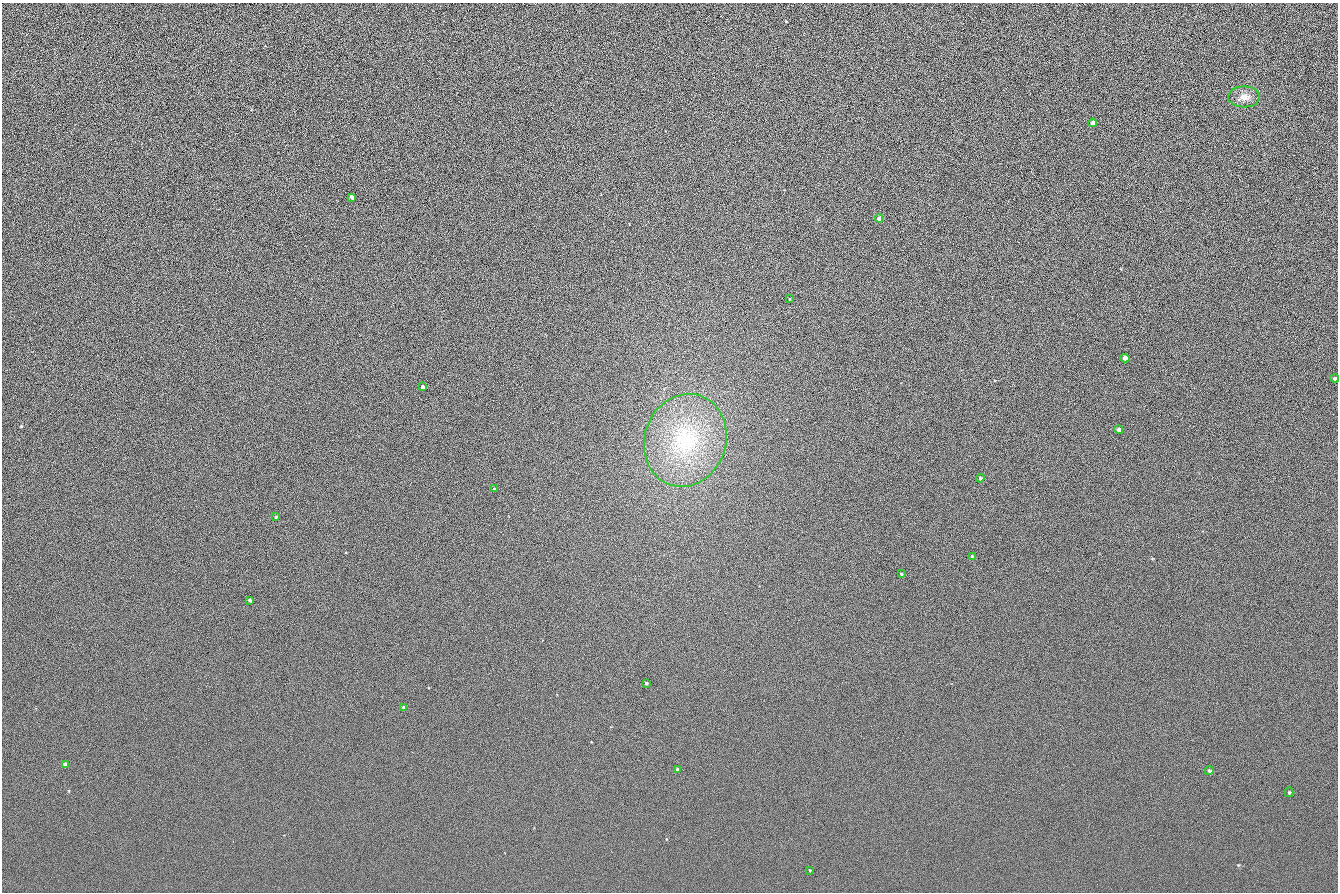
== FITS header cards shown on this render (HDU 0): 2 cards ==
NAXIS1  =                 1336 / length of data axis 1
NAXIS2  =                  890 / length of data axis 2

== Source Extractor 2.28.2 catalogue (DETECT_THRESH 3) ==
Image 1336 x 890 px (HDU 0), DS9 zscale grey, 1 PNG px = 1 image px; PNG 1340 x 894 px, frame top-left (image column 1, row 890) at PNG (2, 3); each listed source drawn as its Kron ellipse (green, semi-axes under 4 px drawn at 4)
Background 107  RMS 21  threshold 62.8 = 3 sigma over >= 5 px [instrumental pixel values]
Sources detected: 23; all 23 listed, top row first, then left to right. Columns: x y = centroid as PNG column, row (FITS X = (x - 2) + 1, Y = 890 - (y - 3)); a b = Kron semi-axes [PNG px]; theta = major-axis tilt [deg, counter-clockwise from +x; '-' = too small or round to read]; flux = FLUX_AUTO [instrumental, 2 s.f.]
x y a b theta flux
1244 97 16 10 -1 13000
1092 123 4 4 - 6700
352 197 4 3 - 6800
879 218 4 4 - 11000
789 299 3 2 - 920
1125 358 4 4 - 10000
1335 378 4 3 - 3600
422 387 4 3 - 4200
1119 430 4 4 - 5200
685 440 47 40 71 170000
980 478 4 3 - 1800
494 489 3 3 - 1800
276 517 3 3 - 2000
972 557 4 3 - 3100
901 574 3 3 - 1300
250 600 3 3 - 3000
646 683 3 3 - 1900
403 707 4 4 - 2400
65 764 4 4 - 6900
677 769 3 3 - 1900
1209 770 4 4 - 2500
1289 792 5 4 - 1900
810 870 3 3 - 1100
At the frame edge (FLAGS 8, measured only in part): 1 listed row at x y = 1335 378